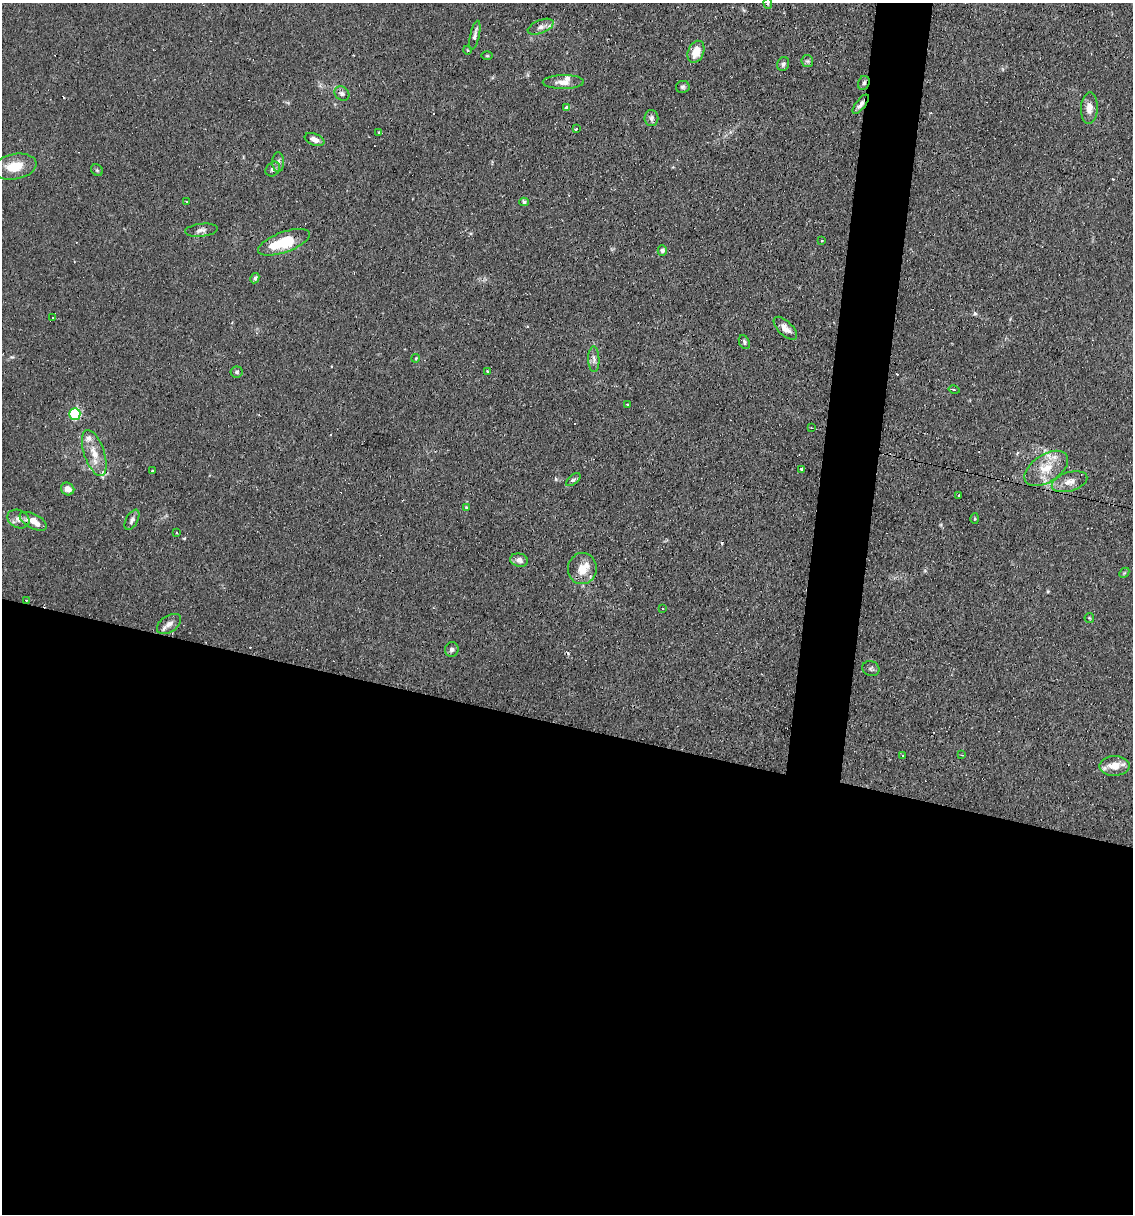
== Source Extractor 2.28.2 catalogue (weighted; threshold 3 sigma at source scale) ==
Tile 14 of 4 x 4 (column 2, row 4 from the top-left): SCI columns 1365-2495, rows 1-1212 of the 4873 x 4847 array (HDU 1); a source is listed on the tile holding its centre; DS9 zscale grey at full resolution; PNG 1135 x 1216 px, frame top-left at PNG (2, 3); each listed source drawn as its Kron ellipse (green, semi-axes under 4 px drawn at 4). Shown black and unused: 44% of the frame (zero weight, under 2 of 3 exposures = <1% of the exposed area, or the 3 px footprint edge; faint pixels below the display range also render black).
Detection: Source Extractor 2.28.2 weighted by HDU 2 'WHT'; one run over the whole footprint, this tile lists its part. Background 0.082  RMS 0.0055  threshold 0.0245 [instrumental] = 3 sigma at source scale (4.5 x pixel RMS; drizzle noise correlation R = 1.50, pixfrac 1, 0.05/0.05 arcsec/px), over >= 5 px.
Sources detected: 84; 13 cosmic-ray / hot-pixel residue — neither listed nor drawn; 4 inside a brighter listed object's ellipse — not listed separately; the other 67 listed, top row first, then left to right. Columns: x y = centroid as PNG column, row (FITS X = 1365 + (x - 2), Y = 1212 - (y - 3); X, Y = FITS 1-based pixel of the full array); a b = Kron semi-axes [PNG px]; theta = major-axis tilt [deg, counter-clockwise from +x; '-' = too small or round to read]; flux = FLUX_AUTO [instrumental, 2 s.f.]
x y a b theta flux
768 3 5 4 - 0.65
541 27 14 6 22 2.7
475 35 15 4 77 2
467 50 4 3 - 0.39
696 52 11 8 67 8
487 56 5 3 - 0.49
807 61 6 6 - 1
783 64 7 6 - 1.3
563 82 20 7 1 4.3
864 83 7 5 71 1.3
683 87 7 6 - 1.1
342 93 8 6 -41 1.6
861 104 11 4 52 2.3
566 107 3 3 - 9.1
1089 108 15 8 87 4.4
651 118 8 7 - 1.8
576 129 3 3 - 1.2
379 132 4 3 - 0.46
314 140 10 5 -22 2.9
278 162 10 6 -90 1.7
14 167 22 12 11 11
273 169 8 6 48 1.6
97 170 6 5 - 0.79
186 202 3 2 - 0.63
524 202 5 4 - 0.93
201 230 16 6 6 2.4
821 240 3 3 - 2.4
284 242 27 10 20 21
662 251 5 4 - 1.7
255 278 5 4 - 1.1
53 318 3 2 - 0.3
785 328 15 7 -44 4
744 342 7 5 -65 1.1
416 358 4 3 - 0.48
594 359 13 5 -89 2.3
487 371 4 3 - 0.52
237 372 6 5 - 1.1
954 390 5 3 - 0.71
628 405 3 3 - 7
75 414 6 5 - 51
812 428 3 2 - 0.45
94 453 24 10 -71 8.3
1046 468 24 13 33 12
802 469 4 3 - 4.7
152 470 3 2 - 0.67
573 480 8 4 40 1.2
1070 482 18 9 17 4.9
68 489 7 6 - 3.2
959 495 4 3 - 2.4
466 507 4 4 - 0.51
18 519 11 9 -25 3.3
975 519 5 4 - 0.58
132 520 11 6 62 1.7
33 521 15 7 -27 6.8
176 533 3 3 - 1.3
519 560 9 6 -12 2.7
582 568 15 14 - 7.7
1124 573 6 4 46 0.68
26 600 4 3 - 0.91
663 608 3 3 - 2.8
1089 618 5 5 - 0.59
169 624 13 8 33 3.2
452 649 7 7 - 1.8
871 669 9 7 -26 1.3
902 755 3 3 - 0.89
962 755 3 2 - 0.44
1115 766 15 10 0 7.8
Overlapping masked pixels (flux is a lower limit): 2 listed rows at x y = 864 83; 861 104
Isophote crosses this tile's border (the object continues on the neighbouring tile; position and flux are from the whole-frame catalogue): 1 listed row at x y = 768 3